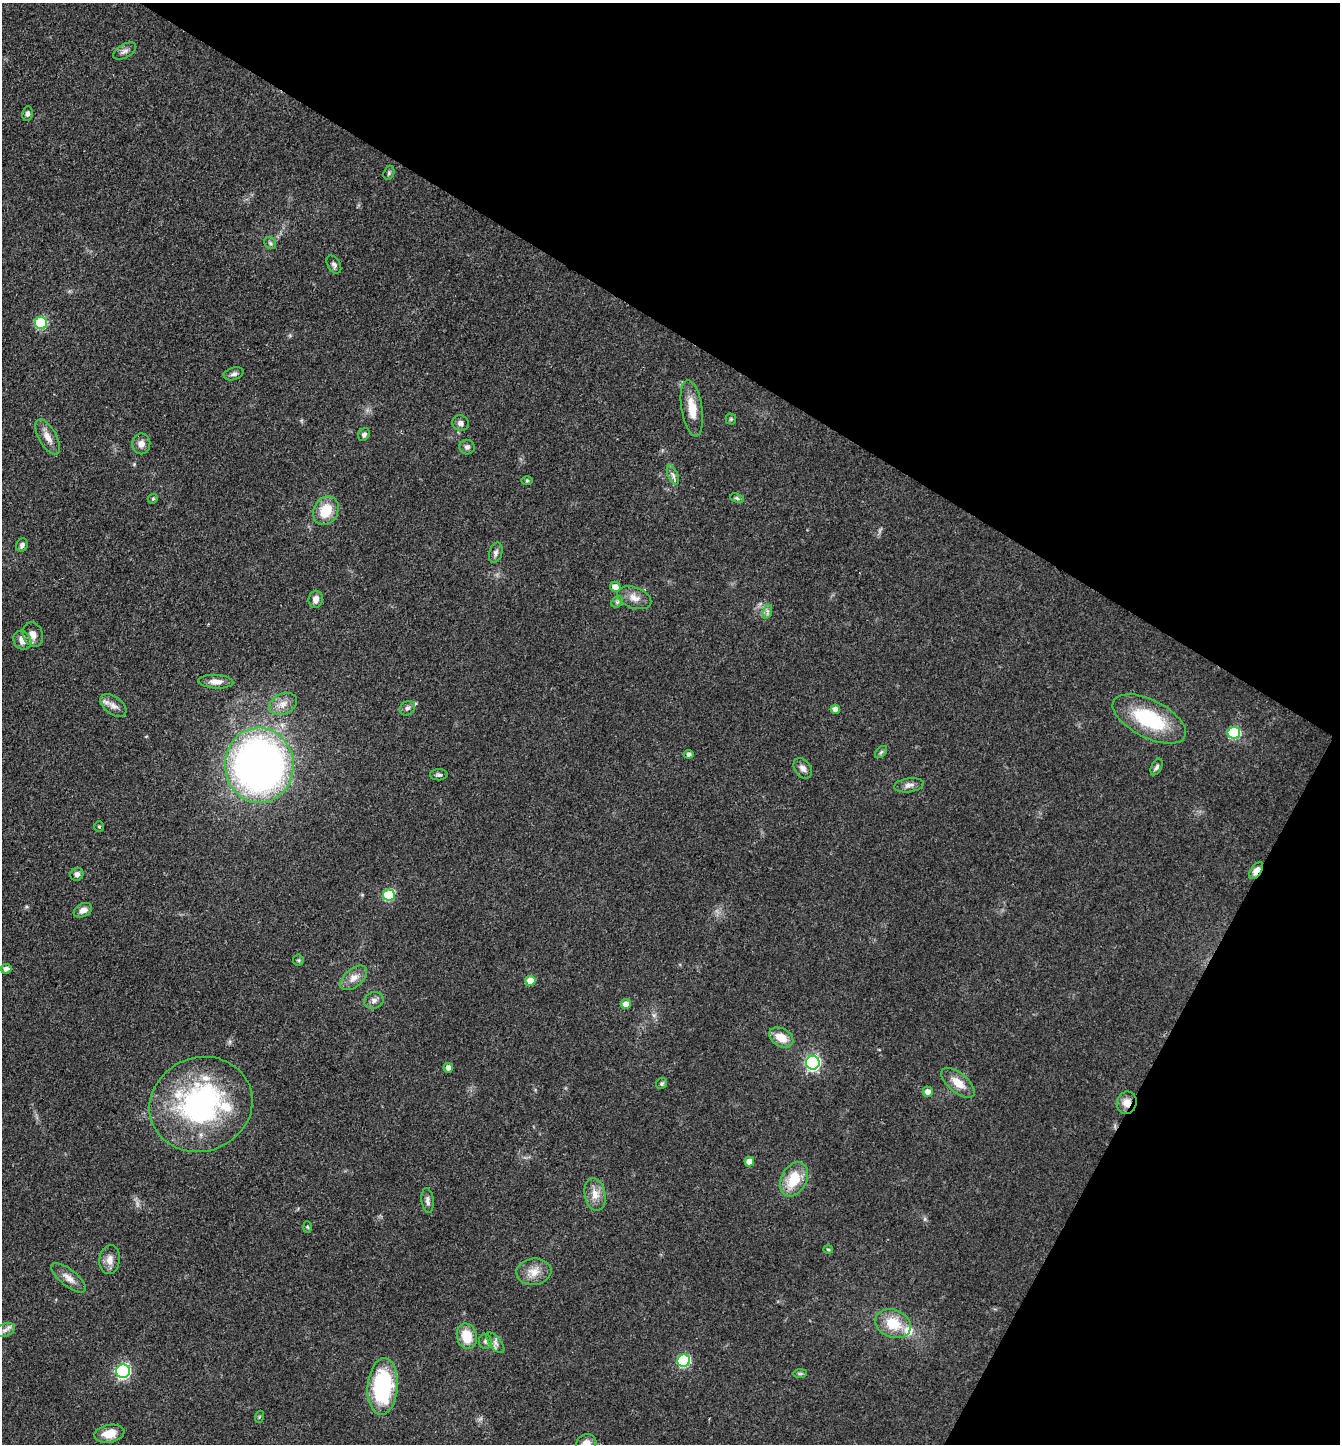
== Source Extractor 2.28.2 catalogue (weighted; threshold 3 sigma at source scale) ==
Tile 8 of 4 x 4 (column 4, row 2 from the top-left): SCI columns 4299-5636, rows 2889-4330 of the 5784 x 5775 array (HDU 1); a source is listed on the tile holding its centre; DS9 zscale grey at full resolution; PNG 1342 x 1446 px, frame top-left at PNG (2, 3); each listed source drawn as its Kron ellipse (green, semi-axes under 4 px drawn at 4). Shown black and unused: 30% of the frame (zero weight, under 3 of 4 exposures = <1% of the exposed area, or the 3 px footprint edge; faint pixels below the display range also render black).
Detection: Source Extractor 2.28.2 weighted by HDU 2 'WHT'; one run over the whole footprint, this tile lists its part. Background 0.0999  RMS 0.006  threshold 0.027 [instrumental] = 3 sigma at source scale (4.5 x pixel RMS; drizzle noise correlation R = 1.50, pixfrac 1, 0.05/0.05 arcsec/px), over >= 5 px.
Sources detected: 85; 3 inside a brighter listed object's ellipse — not listed separately; the other 82 listed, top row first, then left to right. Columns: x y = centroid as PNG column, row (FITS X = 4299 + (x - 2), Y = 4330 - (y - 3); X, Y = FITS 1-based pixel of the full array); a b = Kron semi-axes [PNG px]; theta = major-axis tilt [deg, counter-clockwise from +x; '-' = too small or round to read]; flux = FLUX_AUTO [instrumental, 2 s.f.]
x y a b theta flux
125 51 12 7 30 2.6
27 114 7 5 81 1.8
389 173 7 5 71 1.1
270 243 6 5 - 1.2
334 265 10 6 -60 1.8
41 323 6 6 - 48
234 374 10 6 17 2
692 408 28 10 -81 11
731 419 5 5 - 0.78
461 423 8 7 - 2.4
364 435 7 5 59 1.6
48 437 19 8 -60 5.7
141 444 10 9 - 3.9
467 447 7 7 - 2.2
673 475 10 5 -66 2
527 481 6 4 0 0.74
737 498 7 4 -22 1
153 499 5 4 - 0.76
326 511 15 12 62 16
22 545 7 5 61 2
496 553 10 6 75 2.3
615 587 5 5 - 4.6
634 598 17 10 -19 5.6
316 599 8 7 - 3.9
617 602 6 5 - 1.2
767 612 7 4 72 1.5
33 635 12 9 -71 4.8
22 640 10 8 -53 5
216 682 18 7 -3 4.6
283 704 14 10 25 5.7
113 706 15 9 -36 4.6
407 708 8 6 34 1.9
835 709 4 4 - 2.8
1149 719 40 19 -27 45
1234 733 6 6 - 55
881 752 7 4 45 1.1
689 754 4 4 - 2
259 765 37 34 -88 360
1157 767 9 5 63 1.5
803 768 11 8 -55 3.1
439 775 9 5 2 1.4
909 785 15 7 8 3.1
99 827 5 4 - 0.83
1256 871 9 5 55 5.6
77 874 7 6 - 2.2
389 895 6 5 - 39
83 910 9 6 26 3.9
298 960 5 5 - 0.8
6 969 5 5 - 2.2
354 978 16 9 41 5.2
530 981 5 5 - 8.5
374 1000 10 8 16 2.7
626 1004 5 5 - 4.7
781 1037 13 9 -30 9.6
813 1063 7 7 - 140
448 1068 4 4 - 3.2
662 1083 6 5 - 1.1
958 1083 20 9 -40 9.1
928 1092 5 5 - 3.7
1127 1103 11 10 - 5.7
201 1104 52 47 22 130
749 1162 5 5 - 6.1
794 1179 18 12 62 18
595 1194 16 10 -78 6.7
428 1201 12 6 -84 2.5
307 1227 6 4 -87 0.66
828 1249 5 3 - 0.65
110 1260 14 10 82 5
534 1272 17 13 6 7.8
69 1278 21 8 -39 5.1
893 1324 18 13 -23 16
5 1330 10 6 21 2.8
467 1336 13 10 -75 13
485 1341 7 6 - 1.7
495 1343 12 6 -53 2.6
684 1361 6 6 - 68
123 1371 7 7 - 120
800 1374 7 4 0 0.95
383 1386 28 15 85 62
259 1417 6 4 71 0.7
109 1434 15 9 11 9.4
586 1443 10 9 - 5.3
Overlapping masked pixels (flux is a lower limit): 2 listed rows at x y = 1256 871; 1127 1103
Isophote crosses this tile's border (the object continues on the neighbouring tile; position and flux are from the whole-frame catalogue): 1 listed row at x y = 586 1443